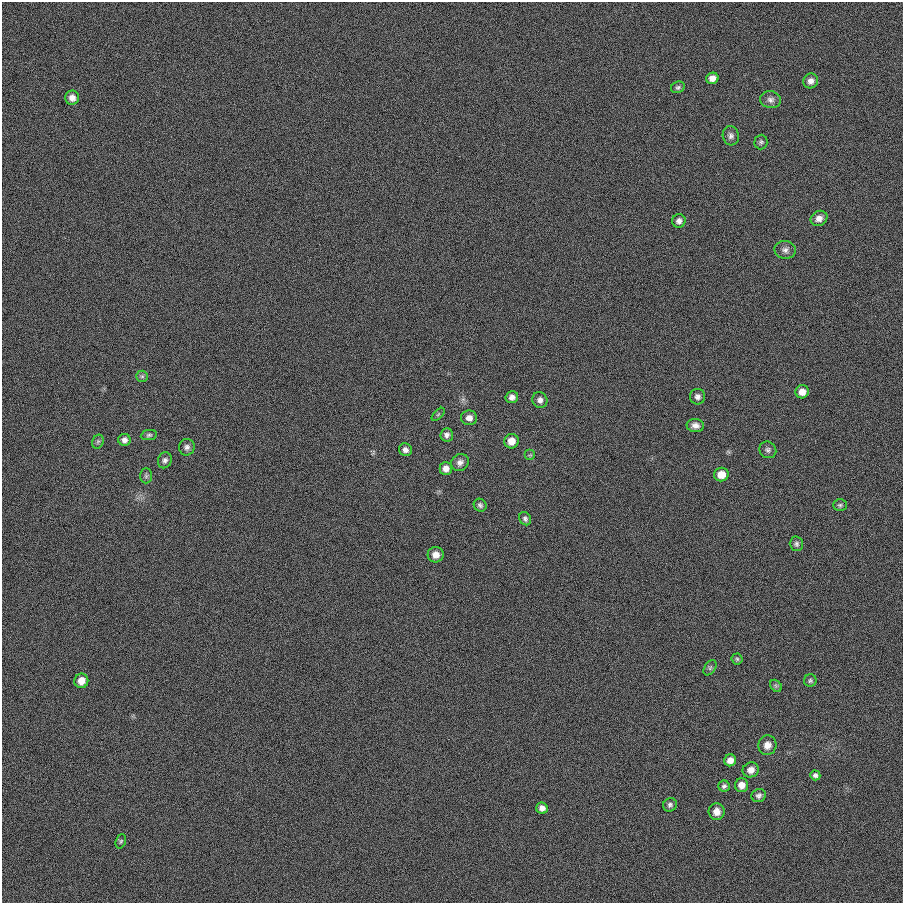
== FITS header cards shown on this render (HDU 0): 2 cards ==
NAXIS1  =                  901
NAXIS2  =                  901

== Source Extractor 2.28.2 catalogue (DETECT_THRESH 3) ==
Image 901 x 901 px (HDU 0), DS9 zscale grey, 1 PNG px = 1 image px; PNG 905 x 905 px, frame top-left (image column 1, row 901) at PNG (2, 2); each listed source drawn as its Kron ellipse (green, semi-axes under 4 px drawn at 4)
Background 0.00106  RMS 0.099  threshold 0.297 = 3 sigma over >= 5 px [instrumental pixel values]
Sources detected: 53; all 53 listed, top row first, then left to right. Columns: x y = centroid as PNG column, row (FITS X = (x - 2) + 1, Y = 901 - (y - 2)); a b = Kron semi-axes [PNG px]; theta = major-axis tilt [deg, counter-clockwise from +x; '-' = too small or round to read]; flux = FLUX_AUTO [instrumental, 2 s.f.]
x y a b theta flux
712 78 6 5 - 41
811 81 8 7 - 32
678 87 7 5 24 14
72 98 7 7 - 41
771 100 10 8 -9 32
731 136 10 8 -77 26
761 142 7 6 - 15
819 218 9 7 32 39
679 221 7 6 - 27
785 250 10 9 - 32
142 376 6 5 - 13
802 392 6 6 - 52
512 397 6 6 - 30
697 397 7 7 - 25
540 400 8 7 - 25
438 414 8 3 45 9.2
469 418 8 7 - 39
695 425 8 6 -8 33
149 435 8 5 8 14
447 435 7 6 - 24
124 440 6 6 - 27
511 441 7 7 - 65
98 442 7 5 68 14
187 447 8 8 - 25
405 450 7 6 - 27
768 450 9 8 - 21
530 455 5 5 - 11
165 460 8 7 - 21
460 462 9 8 - 31
446 468 6 6 - 40
721 474 7 6 - 76
146 476 7 6 - 14
480 505 7 6 - 18
840 505 7 6 - 13
525 519 7 5 -58 17
796 544 7 6 - 17
436 555 8 7 - 44
737 659 5 5 - 11
710 668 8 5 55 15
81 681 7 7 - 54
810 681 6 6 - 13
776 686 7 5 -45 13
767 745 10 9 - 48
730 760 6 6 - 45
751 770 8 7 - 43
815 775 5 4 - 19
742 785 7 6 - 49
724 786 5 5 - 17
759 795 7 6 - 20
670 805 7 6 - 19
542 808 6 5 - 32
717 812 8 8 - 54
121 841 7 5 70 11